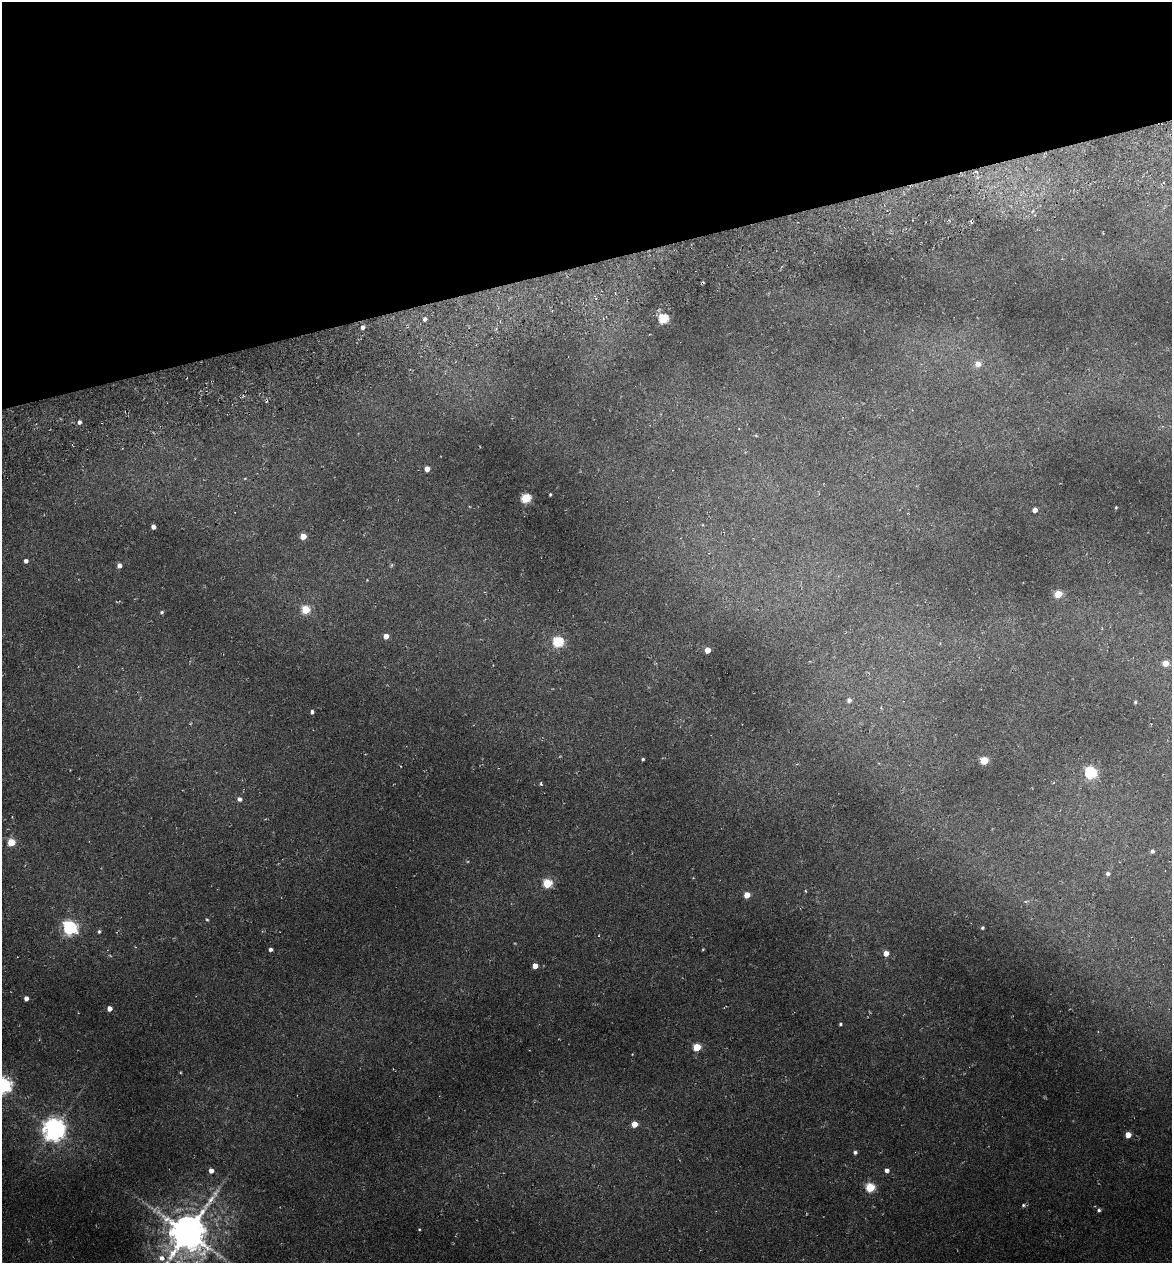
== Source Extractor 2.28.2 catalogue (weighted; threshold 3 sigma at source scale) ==
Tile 3 of 4 x 4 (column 3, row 1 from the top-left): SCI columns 2486-3655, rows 3858-5118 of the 4922 x 5194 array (HDU 1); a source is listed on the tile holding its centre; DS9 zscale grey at full resolution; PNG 1174 x 1265 px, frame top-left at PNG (2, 2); no overlay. Shown black and unused: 21% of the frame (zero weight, under 3 of 6 exposures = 5% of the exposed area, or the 3 px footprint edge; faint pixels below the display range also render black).
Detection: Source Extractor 2.28.2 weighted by HDU 2 'WHT'; one run over the whole footprint, this tile lists its part. Background 0.045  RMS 0.0048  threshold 0.0197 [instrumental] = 3 sigma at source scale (4.09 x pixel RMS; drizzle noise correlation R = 1.36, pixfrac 0.8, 0.0396/0.0396 arcsec/px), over >= 5 px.
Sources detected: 68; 1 too faint to see at this stretch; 3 cosmic-ray / hot-pixel residue — not listed; the other 64 listed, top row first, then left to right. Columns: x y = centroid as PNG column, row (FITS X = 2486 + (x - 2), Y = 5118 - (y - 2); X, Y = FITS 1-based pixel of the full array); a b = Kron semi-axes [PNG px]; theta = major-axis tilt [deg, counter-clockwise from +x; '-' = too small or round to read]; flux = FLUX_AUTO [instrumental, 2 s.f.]
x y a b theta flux
977 172 6 3 -38 0.97
1033 211 5 4 - 0.68
663 318 5 5 - 34
425 319 6 5 - 1.5
363 327 4 4 - 1.8
978 364 6 6 - 4.2
79 422 4 4 - 1.5
427 469 4 4 - 4.1
245 478 5 3 - 0.39
550 494 3 3 - 0.59
526 498 5 5 - 29
1116 508 3 2 - 0.47
1035 510 4 4 - 2.5
153 527 4 4 - 2.4
303 536 4 4 - 6.2
26 561 4 4 - 1.8
119 565 4 4 - 2.5
367 580 3 3 - 0.26
1058 594 5 5 - 15
305 610 5 5 - 20
162 612 5 4 - 0.73
386 636 4 4 - 3.7
558 642 5 5 - 40
707 650 4 4 - 5.5
1165 663 5 4 - 6.1
849 700 5 5 - 1.8
1135 702 4 3 - 0.6
312 712 4 4 - 1
643 759 3 3 - 0.69
984 761 5 5 - 16
1090 773 6 6 - 57
541 784 5 4 - 0.69
239 799 5 5 - 1.7
11 842 5 5 - 15
1152 851 4 4 - 1.3
1108 874 5 5 - 1.4
547 883 5 5 - 26
805 891 4 4 - 0.43
747 895 5 4 - 7.1
207 919 5 4 - 0.53
70 928 6 6 - 98
982 928 4 3 - 0.76
99 931 4 4 - 0.71
270 949 4 3 - 1.4
703 949 3 3 - 0.39
886 953 5 4 - 4.3
535 966 4 4 - 4.6
26 998 4 4 - 2.4
109 1008 4 4 - 3.2
840 1024 3 3 - 0.68
697 1047 5 5 - 15
3 1085 7 6 - 140
634 1124 5 4 - 6.7
54 1129 8 8 - 400
1128 1135 5 4 - 5.9
855 1152 4 4 - 1.1
887 1170 5 4 - 2
211 1171 4 4 - 3
870 1187 5 5 - 24
1023 1205 6 5 - 0.88
1099 1210 5 4 - 0.88
419 1229 3 3 - 0.42
187 1233 13 12 - 1600
161 1258 8 7 - 3.2
Isophote crosses this tile's border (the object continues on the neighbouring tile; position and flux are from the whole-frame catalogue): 2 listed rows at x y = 3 1085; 187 1233